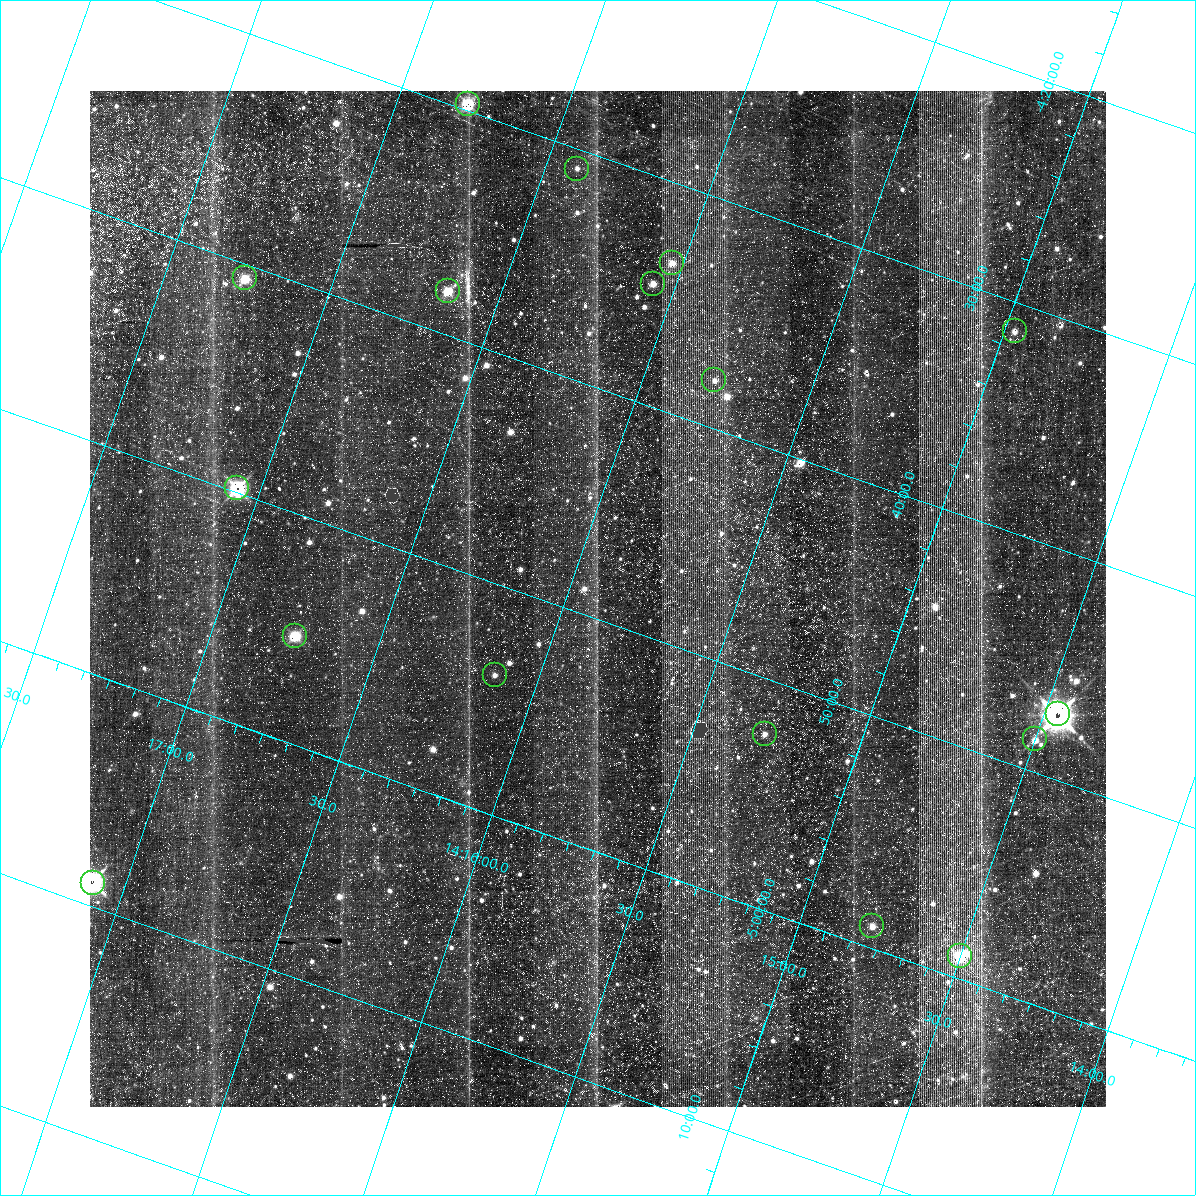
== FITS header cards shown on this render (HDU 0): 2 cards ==
NAXIS1  =                 1016 / length of data axis 1
NAXIS2  =                 1016 / length of data axis 2

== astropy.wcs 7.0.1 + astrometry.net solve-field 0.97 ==
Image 1016 x 1016 px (HDU 0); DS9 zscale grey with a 90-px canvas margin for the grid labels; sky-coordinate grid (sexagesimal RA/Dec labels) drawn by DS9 from the SOLVED WCS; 17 Tycho-2 reference stars matched to detected sources circled (green)
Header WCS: RA---SIN-SIP/DEC--SIN-SIP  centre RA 14:15:55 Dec -04:49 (213.98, -4.82 deg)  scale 2.76 arcsec/px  FOV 46.7' x 46.4'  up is +19 deg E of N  parity normal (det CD < 0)
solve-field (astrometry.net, Tycho-2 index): VERIFIED the header's WCS against the Tycho-2 star catalogue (verified at 3 index scales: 10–17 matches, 1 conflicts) and refined it, rather than solving blind
Solved WCS: RA---TAN-SIP/DEC--TAN-SIP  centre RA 14:15:54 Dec -04:49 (213.98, -4.82 deg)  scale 2.76 arcsec/px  FOV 46.7' x 46.4'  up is +19 deg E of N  parity normal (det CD < 0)
The solver's refit moves the header's centre by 0.63 arcsec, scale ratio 1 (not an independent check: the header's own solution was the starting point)
Tycho-2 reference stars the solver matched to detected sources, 17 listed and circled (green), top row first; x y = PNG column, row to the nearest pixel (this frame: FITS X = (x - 90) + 1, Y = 1016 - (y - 91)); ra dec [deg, ICRS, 3 dp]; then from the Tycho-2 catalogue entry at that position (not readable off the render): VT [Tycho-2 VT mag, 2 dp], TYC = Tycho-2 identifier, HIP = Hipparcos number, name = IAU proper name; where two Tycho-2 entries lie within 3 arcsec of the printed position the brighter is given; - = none
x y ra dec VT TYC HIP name
468 104 214.198 -4.496 10.78 4979-1184-1 - -
577 169 214.102 -4.514 12.20 4979-1190-1 - -
672 263 214.008 -4.559 11.70 4979-1148-1 - -
245 278 214.315 -4.677 10.37 4979-1022-1 - -
653 284 214.017 -4.578 12.08 4979-1278-1 - -
448 291 214.164 -4.635 11.20 4979-1282-1 - -
1015 331 213.742 -4.521 11.47 4979-824-1 - -
714 380 213.947 -4.632 11.77 4979-1254-1 - -
237 488 214.267 -4.830 9.08 4979-1170-1 - -
295 636 214.187 -4.921 9.24 4979-1014-1 - -
495 675 214.033 -4.899 11.92 4979-1210-1 - -
1058 714 213.614 -4.786 8.00 4979-745-1 69572 -
765 734 213.821 -4.873 12.32 4979-800-1 - -
1035 739 213.624 -4.809 11.06 4979-759-1 - -
93 883 214.274 -5.150 9.08 4982-1084-1 - -
872 926 213.696 -4.984 12.00 4979-922-1 - -
960 956 213.625 -4.984 9.86 4979-923-1 - -